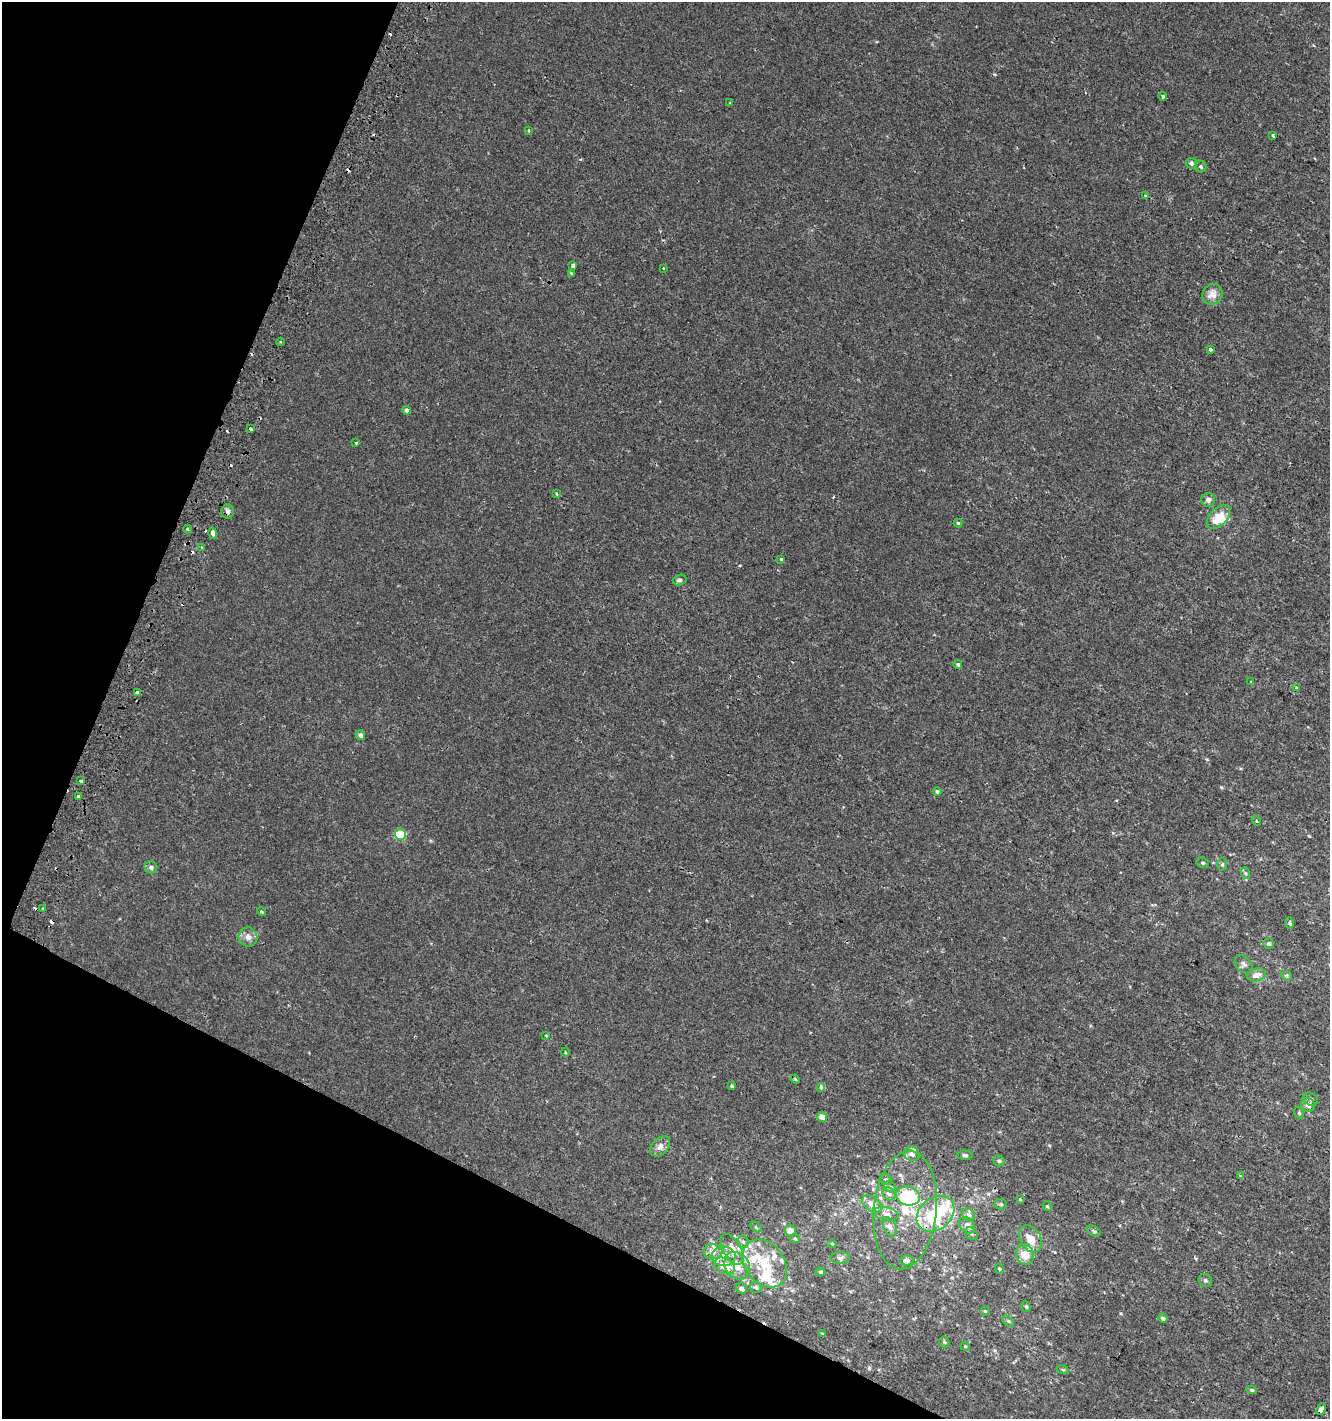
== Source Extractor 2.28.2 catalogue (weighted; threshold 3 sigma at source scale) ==
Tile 9 of 4 x 4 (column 1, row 3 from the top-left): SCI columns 309-1636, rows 1436-2852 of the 5863 x 5712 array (HDU 1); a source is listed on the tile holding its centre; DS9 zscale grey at full resolution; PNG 1332 x 1421 px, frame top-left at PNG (2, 2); each listed source drawn as its Kron ellipse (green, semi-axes under 4 px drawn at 4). Shown black and unused: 22% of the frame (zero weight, under 2 of 3 exposures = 2% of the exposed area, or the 3 px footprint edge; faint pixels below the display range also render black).
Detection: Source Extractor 2.28.2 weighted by HDU 2 'WHT'; one run over the whole footprint, this tile lists its part. Background 0.00323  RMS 0.0027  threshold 0.0123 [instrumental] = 3 sigma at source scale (4.5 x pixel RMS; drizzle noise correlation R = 1.50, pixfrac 1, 0.0396/0.0396 arcsec/px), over >= 5 px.
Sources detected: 134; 1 inside a brighter object's white glare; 7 cosmic-ray / hot-pixel residue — neither listed nor drawn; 18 inside a brighter listed object's ellipse — not listed separately; the other 108 listed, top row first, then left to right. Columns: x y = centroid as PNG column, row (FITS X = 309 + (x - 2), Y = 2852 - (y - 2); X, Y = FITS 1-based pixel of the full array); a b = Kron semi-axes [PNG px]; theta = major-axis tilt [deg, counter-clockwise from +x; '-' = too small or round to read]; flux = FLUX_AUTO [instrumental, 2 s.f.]
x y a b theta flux
1163 96 4 3 - 1.2
729 103 4 2 - 0.21
528 130 4 3 - 0.26
1273 135 4 3 - 0.71
1191 163 6 5 - 1
1201 167 6 6 - 0.56
1145 195 4 3 - 0.23
573 266 3 3 - 1.3
663 268 3 2 - 0.22
571 273 3 3 - 0.44
1212 294 11 10 - 2.1
280 342 4 3 - 0.31
1211 349 4 3 - 1.2
407 410 4 4 - 0.91
250 429 3 3 - 1.4
356 443 3 3 - 0.19
556 494 4 3 - 0.27
1208 500 7 6 - 1
228 511 7 6 - 0.83
1218 517 14 8 46 4.9
958 523 4 4 - 0.36
188 529 4 3 - 0.3
213 533 6 3 -77 1.3
201 547 3 3 - 0.4
780 559 3 3 - 0.48
680 580 7 5 17 0.54
958 664 4 4 - 0.51
1250 682 4 3 - 0.26
1296 688 4 3 - 0.56
137 693 4 3 - 1.4
360 735 5 4 - 0.88
81 781 3 3 - 0.25
937 791 4 4 - 0.51
78 796 4 3 - 1.3
1256 821 5 4 - 0.41
401 834 5 5 - 12
1203 863 6 5 - 0.5
1222 864 6 5 - 0.45
151 867 6 6 - 0.76
1245 873 6 4 -71 0.39
43 908 3 3 - 1.7
261 912 4 3 - 0.37
1290 923 6 4 -88 0.32
248 937 9 9 - 1.5
1269 944 6 5 - 0.45
1244 964 10 7 -47 0.96
1256 975 9 6 16 1.7
1286 976 6 4 -21 0.39
546 1035 4 2 - 0.19
565 1052 4 3 - 0.21
795 1079 5 4 - 0.25
732 1086 4 3 - 0.34
821 1087 4 3 - 1.8
1311 1099 7 6 - 0.71
1308 1105 7 6 - 1.2
1299 1113 6 4 -69 0.38
822 1117 5 4 - 2.8
660 1146 12 8 46 1.6
912 1154 8 7 - 1.4
965 1155 7 4 -4 0.53
999 1161 5 5 - 0.45
1240 1175 4 3 - 0.34
886 1179 6 5 - 0.49
890 1187 6 5 - 0.55
889 1194 7 6 - 0.73
908 1196 12 9 -14 12
1020 1199 4 3 - 0.22
872 1204 11 6 -36 2.5
1001 1204 6 5 - 0.46
1047 1206 5 4 - 0.36
905 1210 59 31 85 20
886 1214 13 6 -11 1.4
935 1214 21 15 39 16
969 1215 7 5 -44 0.71
967 1225 9 7 -47 1.4
756 1227 6 4 -44 0.34
890 1227 10 6 -62 0.95
790 1230 5 5 - 1.9
1094 1231 7 5 -29 0.52
971 1234 7 5 -46 0.57
795 1239 5 4 - 0.34
1030 1239 14 10 -60 3.4
743 1241 6 5 - 0.5
832 1243 5 3 - 0.23
732 1249 17 8 -59 3.3
713 1252 9 8 - 1.4
1025 1255 10 9 - 3.3
724 1256 12 9 2 3.4
840 1258 9 5 0 0.71
907 1260 7 5 0 0.85
765 1264 26 19 -52 9.3
724 1266 11 7 -26 3.3
737 1266 14 12 -54 3.7
999 1269 5 4 - 0.32
820 1272 5 4 - 0.41
1205 1280 7 6 - 0.57
756 1287 6 5 - 0.49
741 1288 6 4 -41 1.2
1026 1306 6 4 -71 0.44
985 1311 4 4 - 0.32
1163 1318 5 4 - 0.77
1008 1321 7 4 -44 0.38
822 1333 4 2 - 0.19
944 1342 5 5 - 0.36
965 1346 4 4 - 0.28
1063 1370 6 3 -20 0.29
1252 1390 5 4 - 0.48
1321 1409 6 4 68 1.6
Overlapping masked pixels (flux is a lower limit): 1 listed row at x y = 1321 1409
Unlisted compact peaks at least as high as the median listed source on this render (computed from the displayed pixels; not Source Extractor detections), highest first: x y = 1221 787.